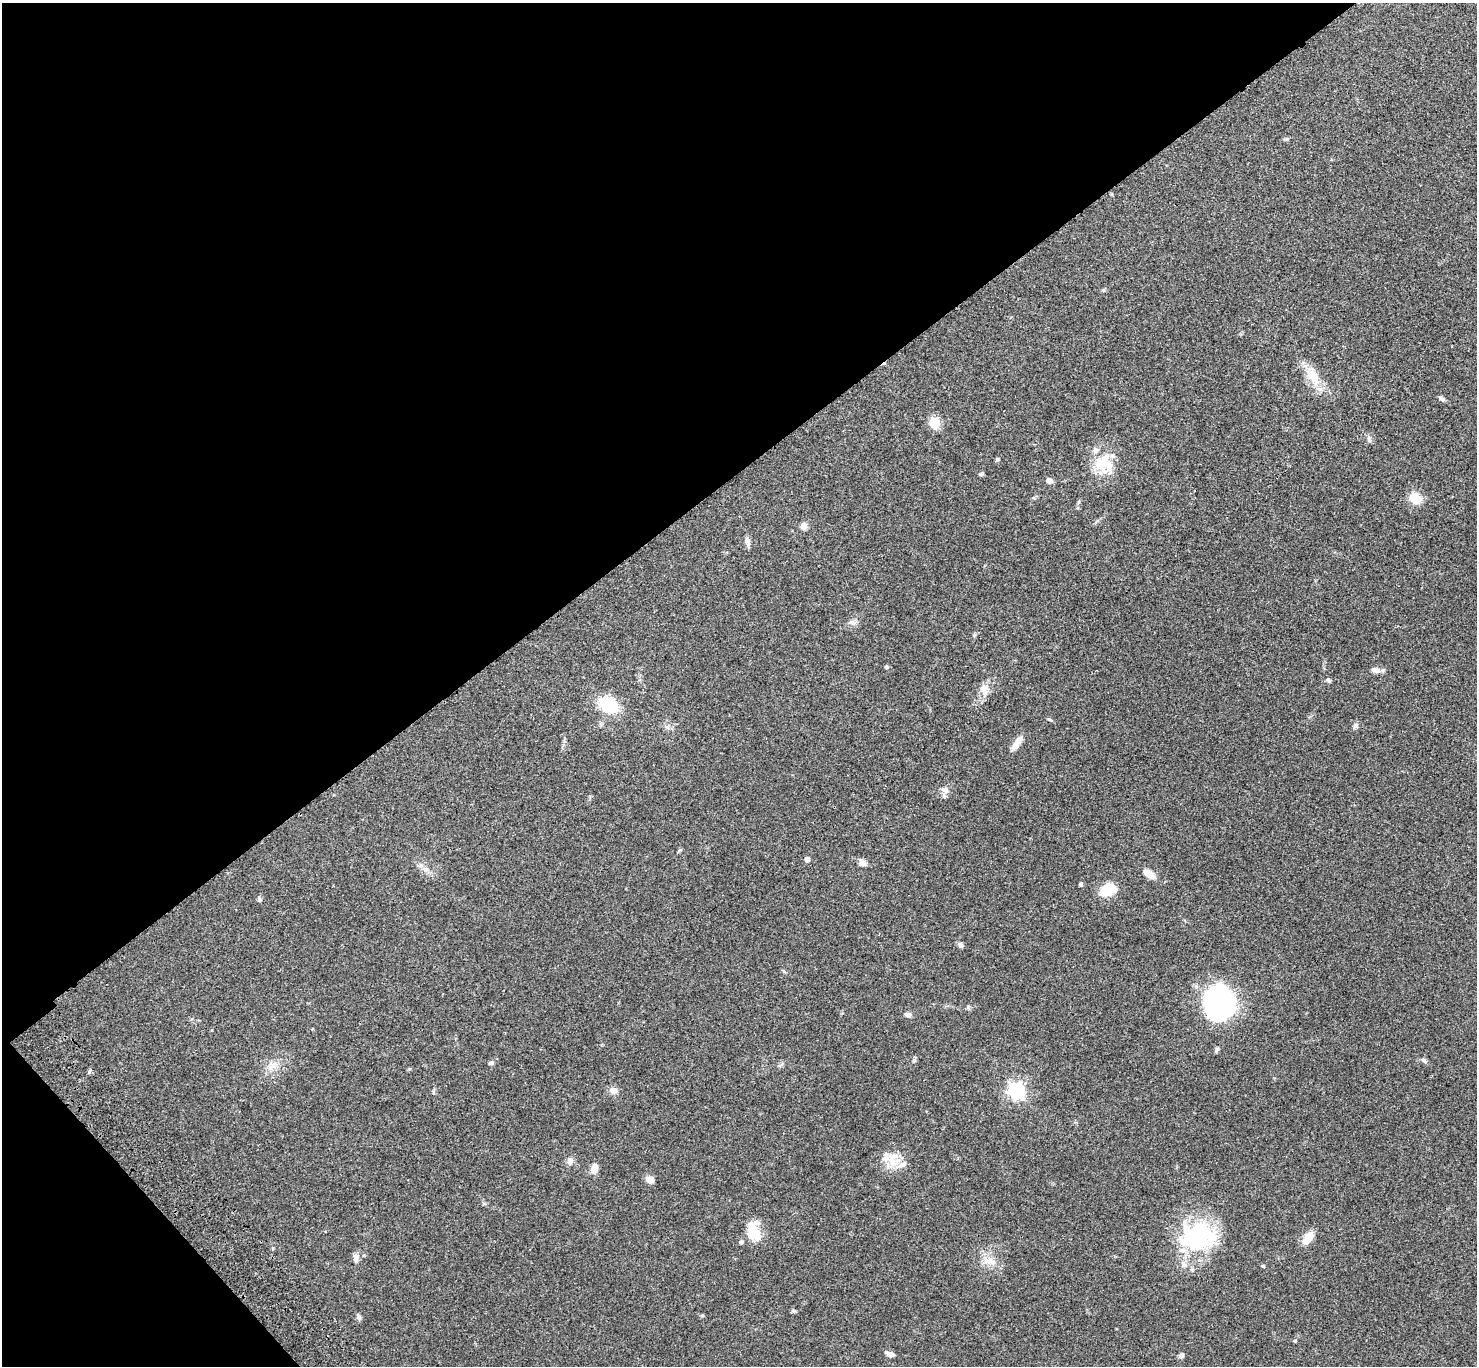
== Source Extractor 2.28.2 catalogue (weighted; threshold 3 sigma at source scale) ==
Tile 5 of 4 x 4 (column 1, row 2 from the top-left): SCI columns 101-1575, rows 2971-4334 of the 6104 x 6081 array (HDU 1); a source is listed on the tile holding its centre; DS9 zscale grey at full resolution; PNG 1479 x 1368 px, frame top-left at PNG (2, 3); no overlay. Shown black and unused: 37% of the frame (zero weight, under 3 of 4 exposures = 6% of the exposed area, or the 3 px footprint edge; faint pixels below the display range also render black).
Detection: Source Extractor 2.28.2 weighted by HDU 2 'WHT'; one run over the whole footprint, this tile lists its part. Background 0.0494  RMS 0.0056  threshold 0.0251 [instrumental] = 3 sigma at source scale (4.5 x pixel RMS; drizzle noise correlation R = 1.50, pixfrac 1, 0.05/0.05 arcsec/px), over >= 5 px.
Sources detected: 56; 1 inside a brighter object's white glare — not listed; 2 inside a brighter listed object's ellipse — not listed separately; the other 53 listed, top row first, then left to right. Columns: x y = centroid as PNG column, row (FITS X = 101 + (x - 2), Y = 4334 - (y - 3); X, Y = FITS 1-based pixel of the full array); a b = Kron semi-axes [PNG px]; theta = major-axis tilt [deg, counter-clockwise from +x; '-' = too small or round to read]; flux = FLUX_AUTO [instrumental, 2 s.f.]
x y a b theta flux
1313 376 28 13 -56 11
1442 399 8 5 -30 1.3
935 423 16 12 -85 5.7
1369 439 11 3 -85 0.93
997 459 6 5 - 0.85
1100 463 38 19 -29 15
981 474 6 4 24 1.1
1049 480 7 6 - 2.3
1415 498 15 12 -46 8
803 526 7 7 - 3
747 541 12 6 -79 2
886 667 6 5 - 0.75
1375 670 10 6 -10 3
1328 680 7 5 -66 0.93
984 690 17 10 -77 4.6
608 705 17 12 -35 26
1355 726 7 6 - 1.3
667 727 8 4 -36 1.2
1017 742 20 7 53 4.3
945 790 10 8 -44 2.5
807 859 5 4 - 2.8
863 863 11 8 -11 2.5
425 869 8 6 -46 1.9
1149 874 16 8 -34 4.7
1081 884 5 5 - 0.82
1108 890 13 8 33 25
260 899 8 4 -82 0.96
960 945 7 5 -56 1.6
784 971 6 4 -88 0.65
1218 1002 28 25 -74 100
908 1015 8 5 -2 1.9
1217 1049 7 5 72 1
1424 1060 7 6 - 1.3
490 1063 6 4 4 1
275 1065 11 5 51 2.7
613 1090 9 8 - 3.1
1017 1091 7 6 - 170
570 1161 10 7 -86 2.5
892 1161 23 14 -87 9.5
594 1169 9 6 84 5.9
650 1179 10 8 -19 2.9
754 1232 19 11 -68 16
1200 1233 48 33 3 51
1308 1237 13 8 54 7.5
741 1242 5 5 - 1.3
356 1258 12 7 86 2.6
989 1260 15 10 10 5.2
1263 1266 4 4 - 0.54
794 1311 6 5 - 0.8
359 1317 8 5 -72 1.5
1295 1341 4 4 - 0.58
890 1354 12 5 -20 1.9
1181 1356 6 5 - 1.6
Unlisted compact peaks at least as high as the median listed source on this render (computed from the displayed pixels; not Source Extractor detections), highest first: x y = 89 1072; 914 1060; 1049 719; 968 1007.